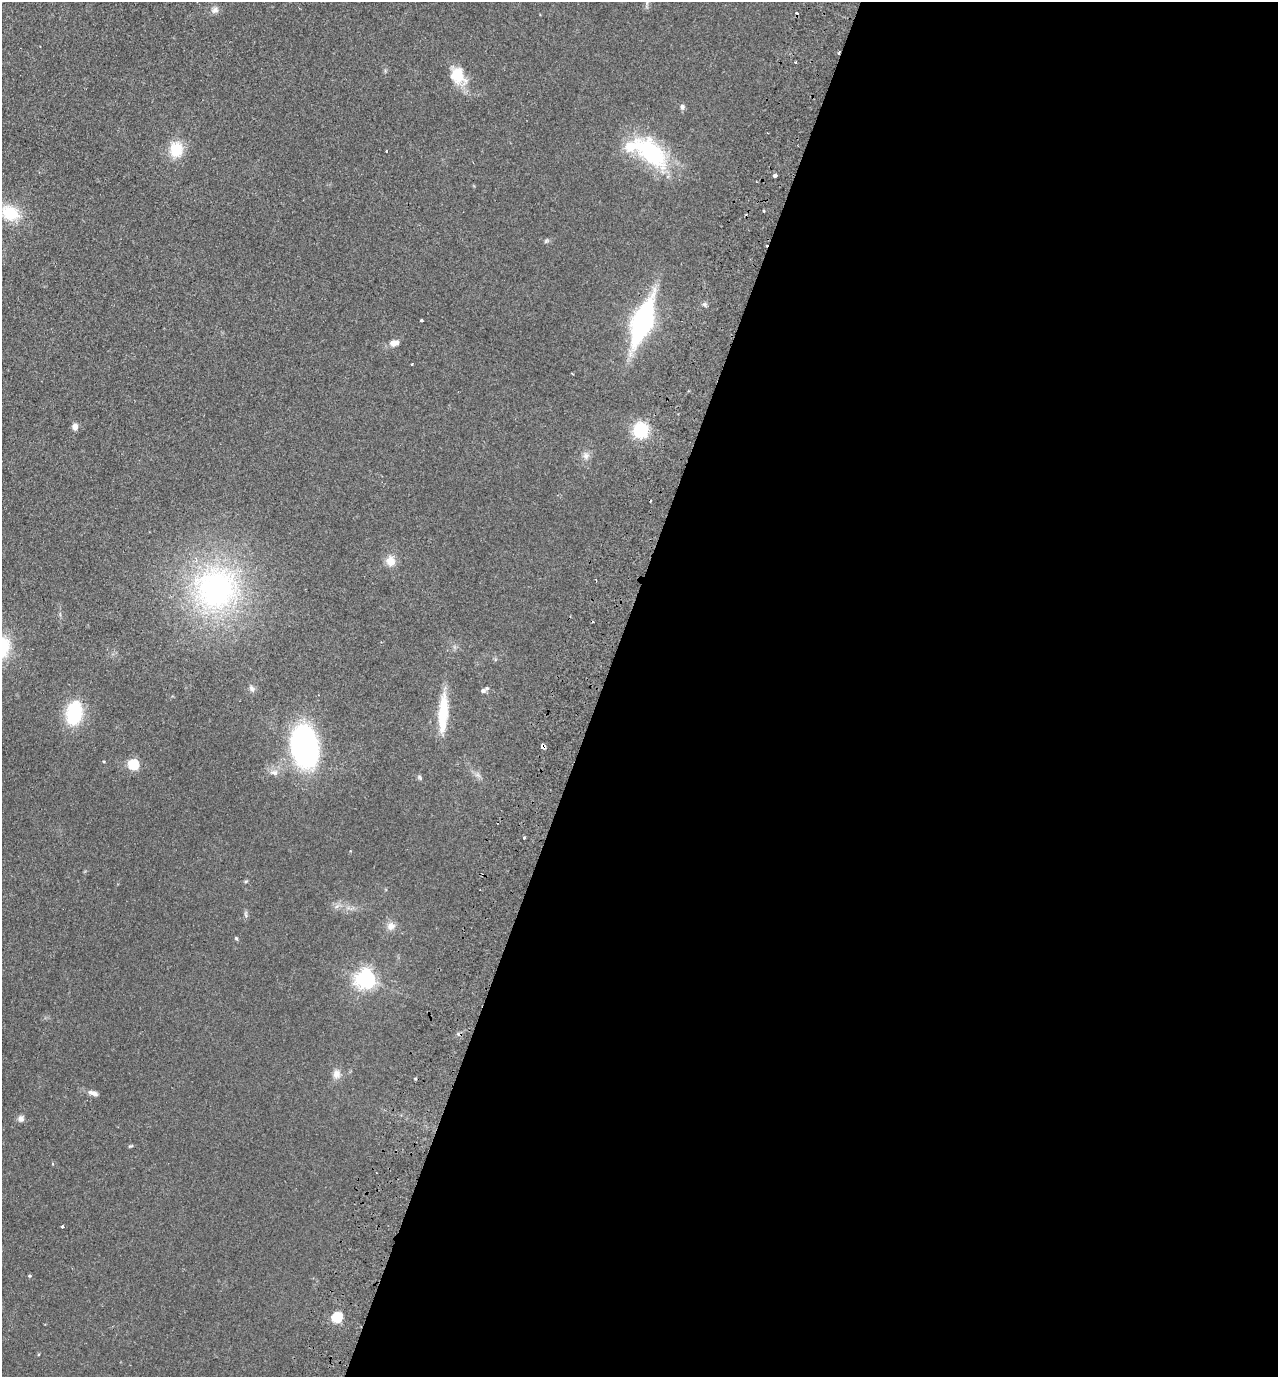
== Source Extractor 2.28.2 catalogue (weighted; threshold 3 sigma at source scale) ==
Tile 12 of 4 x 4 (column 4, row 3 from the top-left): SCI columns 4154-5429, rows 1401-2775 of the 5623 x 5549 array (HDU 1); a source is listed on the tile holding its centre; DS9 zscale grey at full resolution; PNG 1280 x 1379 px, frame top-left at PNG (2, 2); no overlay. Shown black and unused: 53% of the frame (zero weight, under 2 of 3 exposures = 3% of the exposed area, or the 3 px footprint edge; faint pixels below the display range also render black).
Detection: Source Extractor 2.28.2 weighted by HDU 2 'WHT'; one run over the whole footprint, this tile lists its part. Background 0.123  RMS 0.011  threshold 0.05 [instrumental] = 3 sigma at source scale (4.5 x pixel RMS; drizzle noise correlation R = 1.50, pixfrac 1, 0.05/0.05 arcsec/px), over >= 5 px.
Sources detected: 47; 1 inside a brighter object's white glare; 4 cosmic-ray / hot-pixel residue — not listed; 1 inside a brighter listed object's ellipse — not listed separately; the other 41 listed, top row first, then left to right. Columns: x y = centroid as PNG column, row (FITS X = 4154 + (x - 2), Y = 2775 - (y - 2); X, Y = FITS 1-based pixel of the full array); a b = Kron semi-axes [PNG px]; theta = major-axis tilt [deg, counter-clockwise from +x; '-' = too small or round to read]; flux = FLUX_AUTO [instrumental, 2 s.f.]
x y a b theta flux
215 10 10 8 32 4.5
795 62 2 2 - 1.3
457 75 18 16 -70 28
682 107 7 6 - 3
176 149 19 16 84 26
386 151 3 2 - 0.92
651 153 49 25 -48 96
775 175 4 3 - 7.2
763 210 3 3 - 3.1
10 213 23 17 -26 35
546 241 6 5 - 1.6
421 320 3 3 - 1.6
642 322 34 13 70 250
394 343 13 7 7 6.7
412 364 3 3 - 1.4
75 427 7 6 - 5.8
640 430 14 13 - 45
586 456 8 7 - 4.5
391 561 13 11 -60 10
216 589 47 46 - 260
252 688 10 6 -59 3.2
483 691 7 7 - 3.1
74 713 18 11 80 81
443 714 44 11 85 39
305 746 25 16 -82 350
543 746 4 4 - 13
104 762 4 3 - 0.91
133 764 5 5 - 84
274 773 10 7 1 5.4
524 837 3 3 - 4.2
246 881 6 4 19 1.2
246 915 7 4 -71 1.9
391 926 12 10 21 7.1
236 938 5 5 - 1.4
365 979 7 6 - 560
336 1074 11 10 - 7
415 1079 4 3 - 1.1
93 1093 12 6 -16 5
21 1119 9 8 - 3.9
62 1226 3 3 - 2.3
337 1317 5 5 - 88
Overlapping masked pixels (flux is a lower limit): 2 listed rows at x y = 642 322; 543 746
Unlisted compact peaks at least as high as the median listed source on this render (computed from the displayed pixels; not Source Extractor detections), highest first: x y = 704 304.